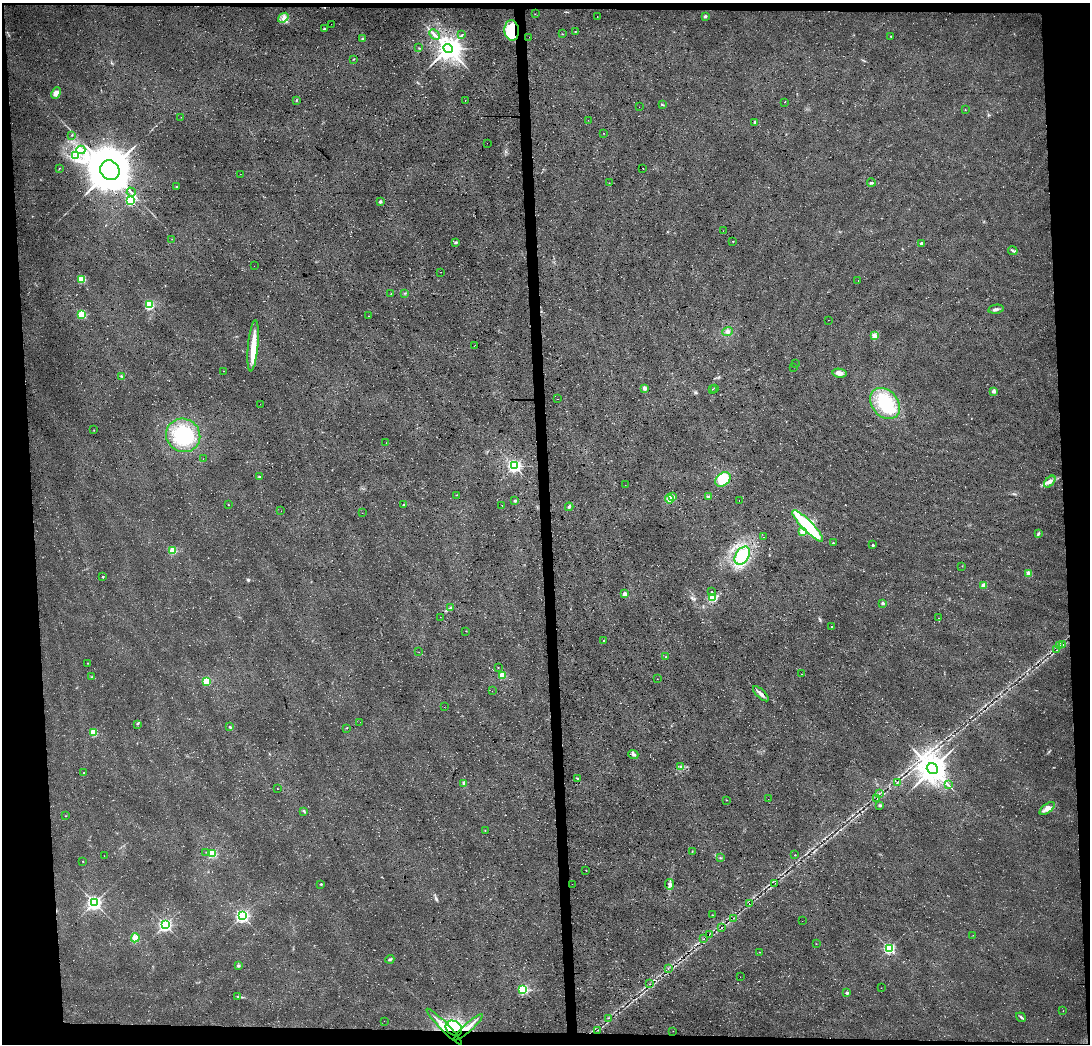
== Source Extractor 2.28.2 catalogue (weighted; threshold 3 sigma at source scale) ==
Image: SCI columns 41-4391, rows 1-4168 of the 4431 x 4174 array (HDU 1 of 3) = the unmasked area's bounding box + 8 px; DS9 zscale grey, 4 x 4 block average (1 PNG px = mean of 4 x 4 image px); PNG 1092 x 1046 px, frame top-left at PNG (2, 3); each listed source drawn as its Kron ellipse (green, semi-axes under 4 px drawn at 4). Shown black and unused: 8% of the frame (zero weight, under 3 of 4 exposures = <1% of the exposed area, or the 3 px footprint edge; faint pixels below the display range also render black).
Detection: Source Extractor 2.28.2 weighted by HDU 2 'WHT'. Background 0.035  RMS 0.0063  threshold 0.0284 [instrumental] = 3 sigma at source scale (4.5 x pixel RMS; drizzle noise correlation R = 1.50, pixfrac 1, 0.0396/0.0396 arcsec/px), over >= 5 px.
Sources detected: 213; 2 too faint to see at this stretch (4 x 4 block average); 4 inside a brighter object's white glare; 1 cosmic-ray / hot-pixel residue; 2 long thin detections or spike segments (spike, bleed or trail) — neither listed nor drawn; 1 coinciding with a brighter row at this scale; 2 inside a brighter listed object's ellipse — not listed separately; the other 201 listed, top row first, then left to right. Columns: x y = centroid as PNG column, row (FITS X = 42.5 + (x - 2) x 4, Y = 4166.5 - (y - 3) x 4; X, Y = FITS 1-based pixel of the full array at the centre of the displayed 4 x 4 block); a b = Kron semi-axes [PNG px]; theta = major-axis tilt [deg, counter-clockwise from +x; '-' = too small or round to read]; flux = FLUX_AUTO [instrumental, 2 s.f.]
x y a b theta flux
535 14 2 2 - 1.1
705 16 2 2 - 23
597 17 2 2 - 0.88
283 18 6 3 38 12
331 24 2 2 - 0.6
324 29 2 2 - 6
512 31 10 7 -86 170
575 31 2 2 - 1.1
434 34 6 2 -45 9.3
563 34 2 2 - 0.96
462 35 3 2 - 2.5
891 36 2 2 - 1.9
529 37 2 2 - 0.55
362 38 2 2 - 3
419 48 2 2 - 1.4
448 48 5 4 - 4400
353 59 3 2 - 2.1
56 93 6 4 64 20
296 100 2 2 - 1.6
465 100 2 2 - 1.3
785 102 2 2 - 0.74
662 105 3 2 - 2.5
639 107 2 2 - 0.51
965 110 2 2 - 1.2
181 117 2 2 - 0.63
588 120 2 2 - 0.61
755 122 2 2 - 16
604 133 2 2 - 1.5
72 135 3 2 - 3.4
487 143 2 2 - 0.63
81 150 4 3 - 12
76 156 2 2 - 2.4
59 169 3 2 - 1.5
643 169 2 2 - 0.81
110 170 10 9 - 13000
240 174 2 2 - 1.2
609 183 2 2 - 0.84
871 183 4 3 - 5.3
176 187 2 2 - 4.3
131 192 5 2 - 6.6
130 200 2 2 - 660
381 202 3 2 - 4.3
723 231 2 2 - 0.64
172 239 2 2 - 0.66
733 241 2 2 - 1.8
456 242 4 2 - 5.8
921 243 2 2 - 19
1013 251 5 2 - 6.1
254 266 2 2 - 0.47
441 272 2 2 - 0.86
81 279 2 2 - 260
858 280 2 2 - 0.53
405 293 2 2 - 1.5
391 294 2 2 - 0.92
149 305 2 2 - 440
996 309 8 2 11 9.1
82 314 2 2 - 300
368 316 2 2 - 1.1
828 320 2 2 - 0.69
728 332 5 3 - 8.1
875 336 4 2 - 6.8
475 345 3 2 - 0.99
253 346 26 5 85 68
795 363 2 2 - 0.58
794 367 2 2 - 0.71
223 371 2 2 - 0.61
839 373 7 4 -12 22
121 376 2 2 - 2.7
645 388 2 2 - 53
715 388 2 2 - 1.3
712 389 2 2 - 0.98
994 391 2 2 - 36
557 399 2 2 - 0.62
885 403 17 13 -49 190
260 404 2 2 - 0.55
94 430 2 2 - 1.1
183 435 17 16 - 270
386 443 2 2 - 0.64
203 459 2 2 - 0.44
514 466 2 2 - 1100
259 477 2 2 - 4.2
723 479 8 6 39 100
1050 482 7 4 47 15
625 485 2 2 - 2.9
457 495 2 2 - 2.5
673 496 2 2 - 3.6
708 497 2 2 - 55
669 499 5 2 - 8.1
515 501 3 2 - 4.2
739 501 2 2 - 0.6
228 505 2 2 - 1.8
404 505 2 2 - 11
502 505 2 2 - 0.56
569 507 4 3 - 5.7
281 511 2 2 - 0.53
362 513 2 2 - 0.62
808 526 21 5 -46 290
803 532 2 2 - 130
1038 534 4 2 - 5.3
763 537 2 2 - 0.5
833 543 2 2 - 6.5
873 545 2 2 - 17
173 551 2 2 - 210
742 556 10 6 58 130
962 566 2 2 - 1.3
1029 573 3 3 - 19
103 577 2 2 - 7.7
984 586 2 2 - 100
712 592 2 2 - 3
625 594 2 2 - 73
713 598 2 2 - 280
883 603 2 2 - 21
450 608 4 2 - 4.3
440 617 2 2 - 0.52
939 618 2 2 - 0.79
832 627 2 2 - 10
466 631 2 2 - 2.2
603 641 2 2 - 7.8
1063 644 2 2 - 1.4
1060 645 2 2 - 2.5
1057 650 2 2 - 1.2
419 652 2 2 - 0.45
666 657 2 2 - 2.5
87 663 3 2 - 1.3
498 667 2 2 - 2.5
802 674 2 2 - 0.58
502 675 2 2 - 130
92 677 2 2 - 2.2
657 679 2 2 - 1
206 681 2 2 - 240
492 691 2 2 - 0.53
761 694 10 3 -43 16
444 707 2 2 - 0.37
360 722 2 2 - 0.48
137 724 2 2 - 2.5
230 727 2 2 - 11
347 728 3 2 - 2
93 732 2 2 - 200
633 754 5 3 - 9
680 767 2 2 - 3.3
932 769 6 5 - 5000
84 773 2 2 - 5.3
577 778 3 2 - 2.7
897 782 2 2 - 1.6
464 783 3 2 - 4.9
948 785 3 2 - 3.2
277 789 2 2 - 1.1
879 794 2 2 - 1.4
768 799 2 2 - 0.53
877 799 2 2 - 1.3
727 800 2 2 - 1.7
880 805 2 2 - 19
1047 808 9 4 38 23
304 811 3 2 - 3.4
65 816 2 2 - 1.2
485 830 2 2 - 1.2
692 851 2 2 - 1.9
206 852 2 2 - 0.92
212 854 2 2 - 280
795 855 2 2 - 2.6
104 856 2 2 - 0.6
720 858 2 2 - 1.7
83 861 2 2 - 2
586 870 2 2 - 1.3
775 883 2 2 - 0.44
321 884 2 2 - 7.1
572 884 2 2 - 1.1
669 884 5 3 - 10
94 903 3 3 - 1400
749 903 2 2 - 1.3
712 915 3 2 - 2.2
242 916 3 2 - 1100
733 918 2 2 - 0.92
802 921 2 2 - 0.53
165 925 2 2 - 1000
722 927 2 2 - 0.78
709 935 2 2 - 1.4
973 935 2 2 - 0.7
135 938 5 4 - 14
704 939 2 2 - 0.87
816 944 2 2 - 1.1
889 948 2 2 - 630
760 952 2 2 - 0.94
390 959 4 2 - 5.8
238 966 3 3 - 6.3
668 968 2 2 - 1.6
740 977 2 2 - 0.7
650 984 2 2 - 1.3
881 988 2 2 - 0.96
523 989 2 2 - 460
847 993 2 2 - 21
238 996 2 2 - 1.7
1063 1011 2 2 - 0.86
1021 1017 5 2 - 5.3
608 1018 2 2 - 1.2
384 1021 2 2 - 2
444 1027 24 3 -45 48
468 1027 19 3 42 35
454 1028 9 7 -35 57
597 1030 2 2 - 0.53
673 1031 2 2 - 0.66
Overlapping masked pixels (flux is a lower limit): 3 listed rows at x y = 512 31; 468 1027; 454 1028
Diffuse or blended objects may show on this block-average render without a row.